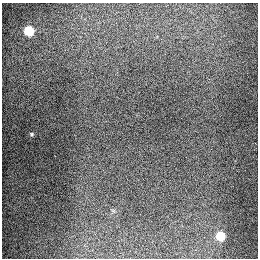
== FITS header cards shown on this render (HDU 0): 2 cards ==
NAXIS1  =                  256
NAXIS2  =                  256

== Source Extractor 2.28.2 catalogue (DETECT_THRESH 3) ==
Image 256 x 256 px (HDU 0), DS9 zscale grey, 1 PNG px = 1 image px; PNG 260 x 260 px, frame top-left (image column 1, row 256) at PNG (2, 3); no overlay
Background 1290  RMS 26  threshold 78.9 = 3 sigma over >= 5 px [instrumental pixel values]
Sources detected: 3; all 3 listed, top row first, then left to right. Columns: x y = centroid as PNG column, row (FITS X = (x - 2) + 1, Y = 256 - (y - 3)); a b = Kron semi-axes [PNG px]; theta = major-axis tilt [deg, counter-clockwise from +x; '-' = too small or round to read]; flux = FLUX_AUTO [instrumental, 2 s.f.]
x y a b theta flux
29 31 6 6 - 92000
32 134 5 4 - 2300
220 236 6 5 - 73000